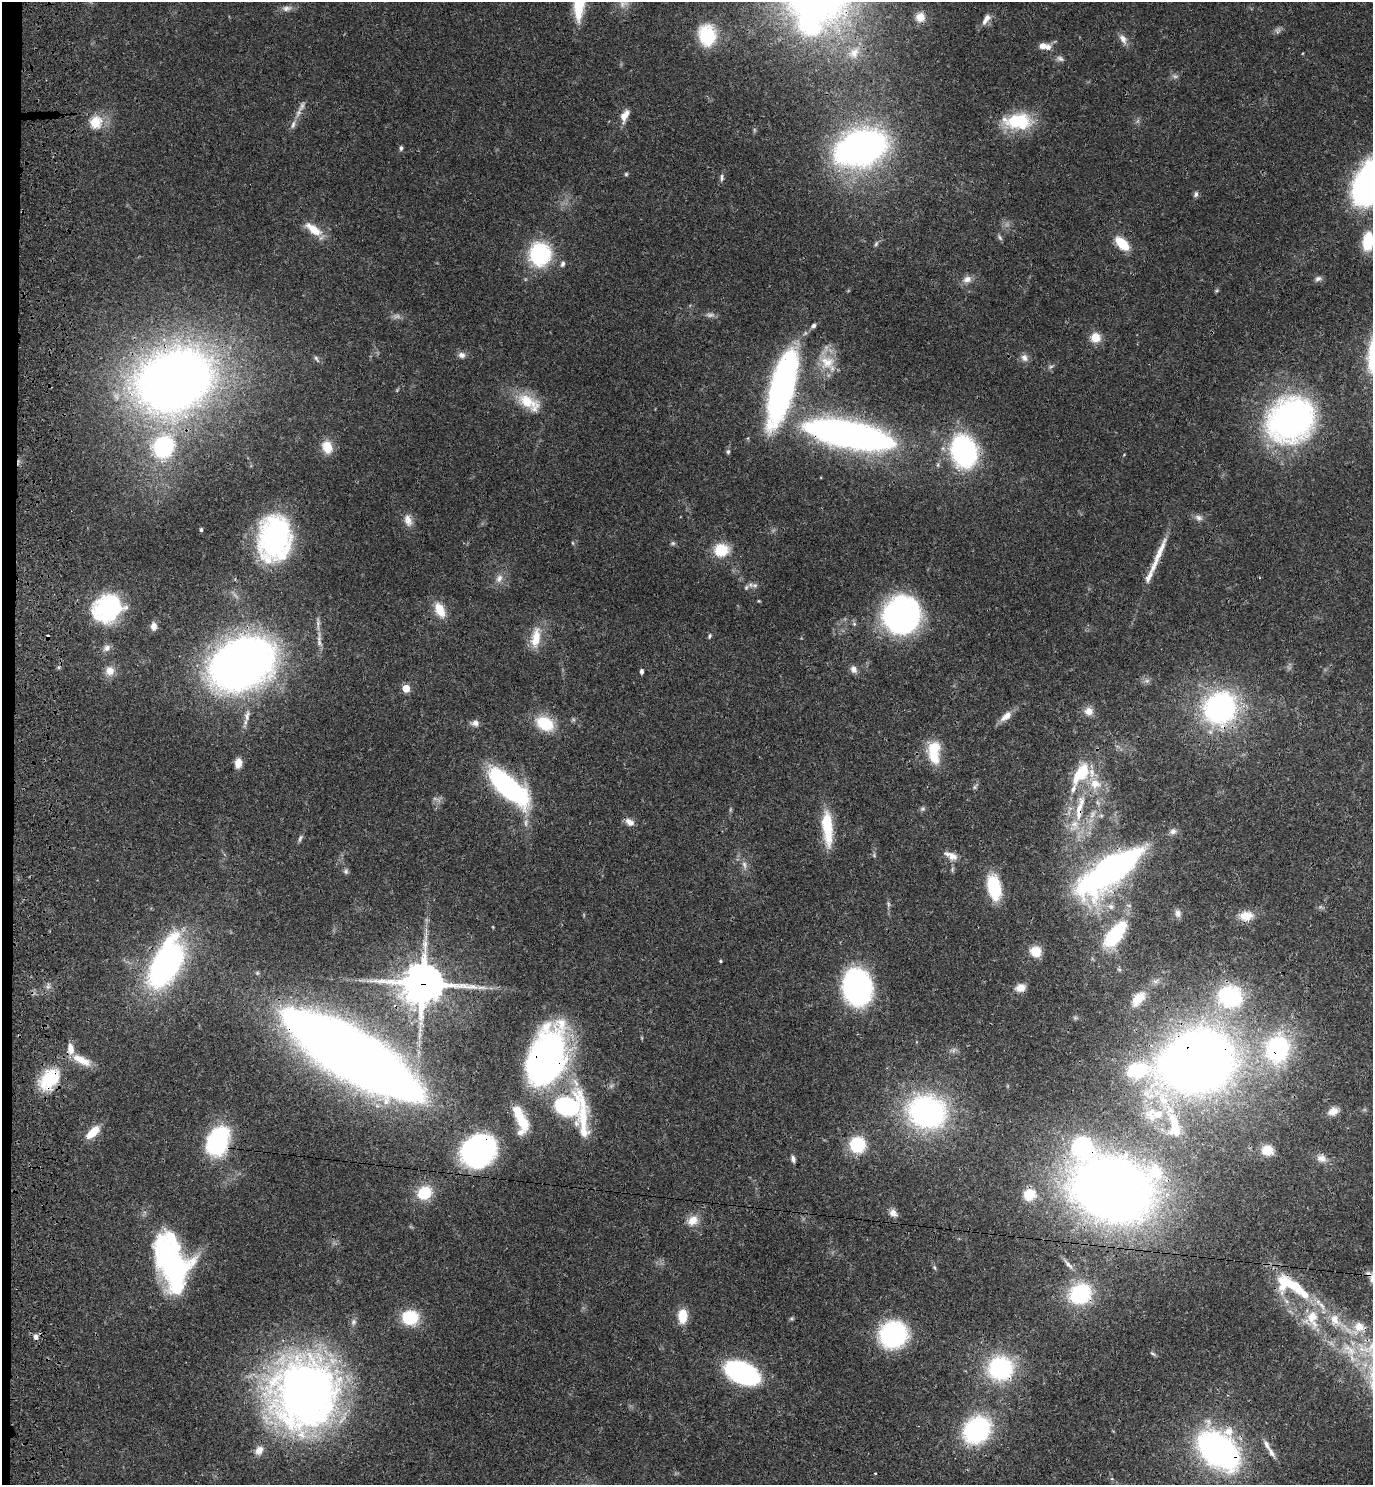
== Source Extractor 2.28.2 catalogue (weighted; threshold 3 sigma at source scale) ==
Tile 4 of 3 x 3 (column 1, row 2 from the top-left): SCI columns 268-1638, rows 1503-2985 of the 4601 x 4479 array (HDU 1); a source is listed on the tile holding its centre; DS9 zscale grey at full resolution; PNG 1375 x 1487 px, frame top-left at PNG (2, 2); no overlay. Shown black and unused: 1% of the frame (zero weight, under 3 of 4 exposures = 6% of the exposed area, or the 3 px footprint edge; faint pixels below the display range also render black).
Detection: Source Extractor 2.28.2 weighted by HDU 2 'WHT'; one run over the whole footprint, this tile lists its part. Background 0.0595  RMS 0.0031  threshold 0.014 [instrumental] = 3 sigma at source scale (4.5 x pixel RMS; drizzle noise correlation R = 1.50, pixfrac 1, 0.05/0.05 arcsec/px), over >= 5 px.
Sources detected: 198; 9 too faint to see at this stretch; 6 inside a brighter object's white glare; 1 cosmic-ray / hot-pixel residue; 1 long thin detection or spike segment (spike, bleed or trail) — not listed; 21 inside a brighter listed object's ellipse — not listed separately; the other 160 listed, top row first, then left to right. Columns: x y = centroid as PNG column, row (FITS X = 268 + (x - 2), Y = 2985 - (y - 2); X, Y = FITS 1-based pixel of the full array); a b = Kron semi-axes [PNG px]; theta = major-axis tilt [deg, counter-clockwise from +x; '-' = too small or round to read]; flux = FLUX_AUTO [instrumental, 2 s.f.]
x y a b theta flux
579 2 40 11 85 16
286 8 14 7 7 1.7
920 17 11 11 - 3.4
986 19 18 8 57 2.5
809 26 40 26 -35 29
1277 30 9 7 50 0.99
707 35 21 17 -81 16
1123 39 15 8 -58 2.1
1043 46 8 7 - 2
854 53 14 11 53 3.1
302 106 18 6 63 1.9
625 116 16 8 64 3.1
1018 120 39 17 9 16
95 122 6 5 - 26
293 125 12 6 75 1.4
401 148 7 5 89 0.65
860 148 44 28 17 140
626 174 5 5 - 0.43
722 177 10 5 -90 0.89
1370 183 50 32 71 75
1196 194 8 6 69 0.83
313 229 25 10 -37 5.8
1368 241 18 11 84 11
876 244 8 5 63 0.64
1122 244 15 8 -43 9.2
540 254 27 24 -88 25
563 264 8 6 66 0.88
967 279 13 10 20 2.2
1318 279 9 6 23 1
1217 290 6 4 19 0.41
813 326 7 5 30 0.86
1095 338 12 12 - 4
462 355 9 8 - 1.5
1024 358 11 9 -62 1.7
316 359 11 5 -60 0.87
827 362 23 20 -13 8.1
175 380 55 42 23 380
782 388 71 20 75 110
397 390 6 4 72 0.35
529 402 36 17 -32 10
1290 420 45 39 41 100
849 435 83 22 -11 190
163 447 18 16 66 37
327 447 13 10 -69 5.9
964 451 21 15 -70 82
728 452 7 5 90 0.71
1124 455 4 3 - 0.23
1199 518 11 7 -19 1.4
408 520 16 10 -72 2.8
201 530 4 3 - 0.61
275 537 31 23 83 90
573 543 5 3 - 0.34
673 543 7 5 -1 0.64
721 550 16 14 0 9.4
1149 577 18 7 63 2.5
499 578 13 9 62 2.2
755 585 11 7 0 1.2
759 601 4 4 - 0.29
107 608 33 28 32 29
440 610 18 10 -65 6
901 619 32 27 12 88
854 624 6 5 - 0.6
153 626 9 7 87 2.1
709 636 7 5 66 0.53
536 638 28 11 81 6.4
319 640 28 6 -89 2.7
107 648 11 9 36 1.6
242 663 44 34 24 290
853 669 10 8 -60 1.7
110 671 13 12 - 3.2
641 671 5 4 - 0.97
1147 680 7 4 19 0.74
406 688 5 5 - 11
1220 708 25 23 49 81
1089 711 11 11 - 2.8
247 716 17 7 80 2.3
1006 716 19 9 41 3
475 723 11 8 6 1.5
545 723 19 13 -29 12
934 748 17 14 44 7.7
238 763 11 8 80 3
1079 774 24 16 63 9.3
1095 784 16 13 -23 5.6
508 787 47 18 -42 56
975 787 9 5 64 0.68
923 809 8 6 2 0.68
1079 810 41 9 81 9.8
1092 814 12 8 65 2.1
629 822 12 7 -33 2.2
827 828 41 11 -85 13
1173 831 9 7 18 1.3
300 838 12 5 66 0.84
874 855 7 4 -59 0.48
951 856 20 9 -24 3
744 865 11 6 -78 1.4
1110 870 52 17 36 170
346 871 8 7 - 0.77
994 887 25 12 -79 17
888 904 9 4 83 0.7
1111 906 10 8 -13 1.8
1320 907 7 4 18 0.56
1178 913 11 8 -84 1.5
1246 916 16 11 7 4.7
493 927 5 3 - 0.25
1116 934 41 16 52 21
1036 951 11 10 - 5.6
721 961 4 3 - 0.38
166 964 48 23 65 98
1119 969 6 4 -19 0.46
423 984 16 15 - 830
857 987 25 20 -80 83
1020 988 12 9 14 2.6
642 1038 6 3 -71 0.31
352 1054 108 29 -31 760
547 1057 65 37 72 110
81 1060 27 10 -27 5.4
1202 1061 47 41 -48 290
1137 1070 184 84 7 110
49 1079 30 20 53 15
566 1106 17 14 -13 52
1333 1111 14 9 22 2.8
927 1112 26 22 -19 94
583 1117 108 18 -83 26
520 1118 33 11 -65 9.9
93 1132 17 8 43 6
218 1142 28 20 72 36
857 1145 15 14 - 15
1267 1150 12 10 -7 5.1
478 1151 26 22 35 76
1321 1158 14 10 -22 2.5
793 1159 8 5 -72 1.1
1111 1189 57 43 -15 400
424 1193 15 13 36 11
1029 1195 13 11 39 6.7
893 1213 11 8 -35 2
692 1220 15 12 41 3.9
170 1264 57 30 -66 68
1068 1264 18 5 -49 1.7
934 1267 7 4 -59 0.49
1372 1277 19 8 -54 2.7
1287 1283 32 16 -34 13
1080 1294 16 14 31 36
1286 1301 8 5 -45 1
682 1316 14 9 89 7.2
410 1318 15 12 4 17
1312 1319 29 22 89 12
1335 1320 17 12 -58 5.5
353 1322 9 7 80 1.2
1358 1327 23 15 50 7.2
893 1335 19 18 - 57
36 1337 8 6 -82 1.5
1350 1350 27 13 -42 9.4
1153 1354 9 4 -38 0.56
1000 1368 21 20 - 41
742 1373 22 13 -21 72
304 1393 75 69 74 210
977 1430 21 17 45 56
1218 1450 31 21 -41 140
1271 1453 18 6 -58 2.2
1112 1479 5 3 - 0.36
Overlapping masked pixels (flux is a lower limit): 26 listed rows (the first 20) at x y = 302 106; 175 380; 782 388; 849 435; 242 663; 1220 708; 508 787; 1079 810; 1110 870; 166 964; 423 984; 352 1054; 547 1057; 1202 1061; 1137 1070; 49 1079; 927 1112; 218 1142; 478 1151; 1111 1189
Isophote crosses this tile's border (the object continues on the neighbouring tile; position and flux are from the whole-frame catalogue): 4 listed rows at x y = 579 2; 1370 183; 1368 241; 1372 1277